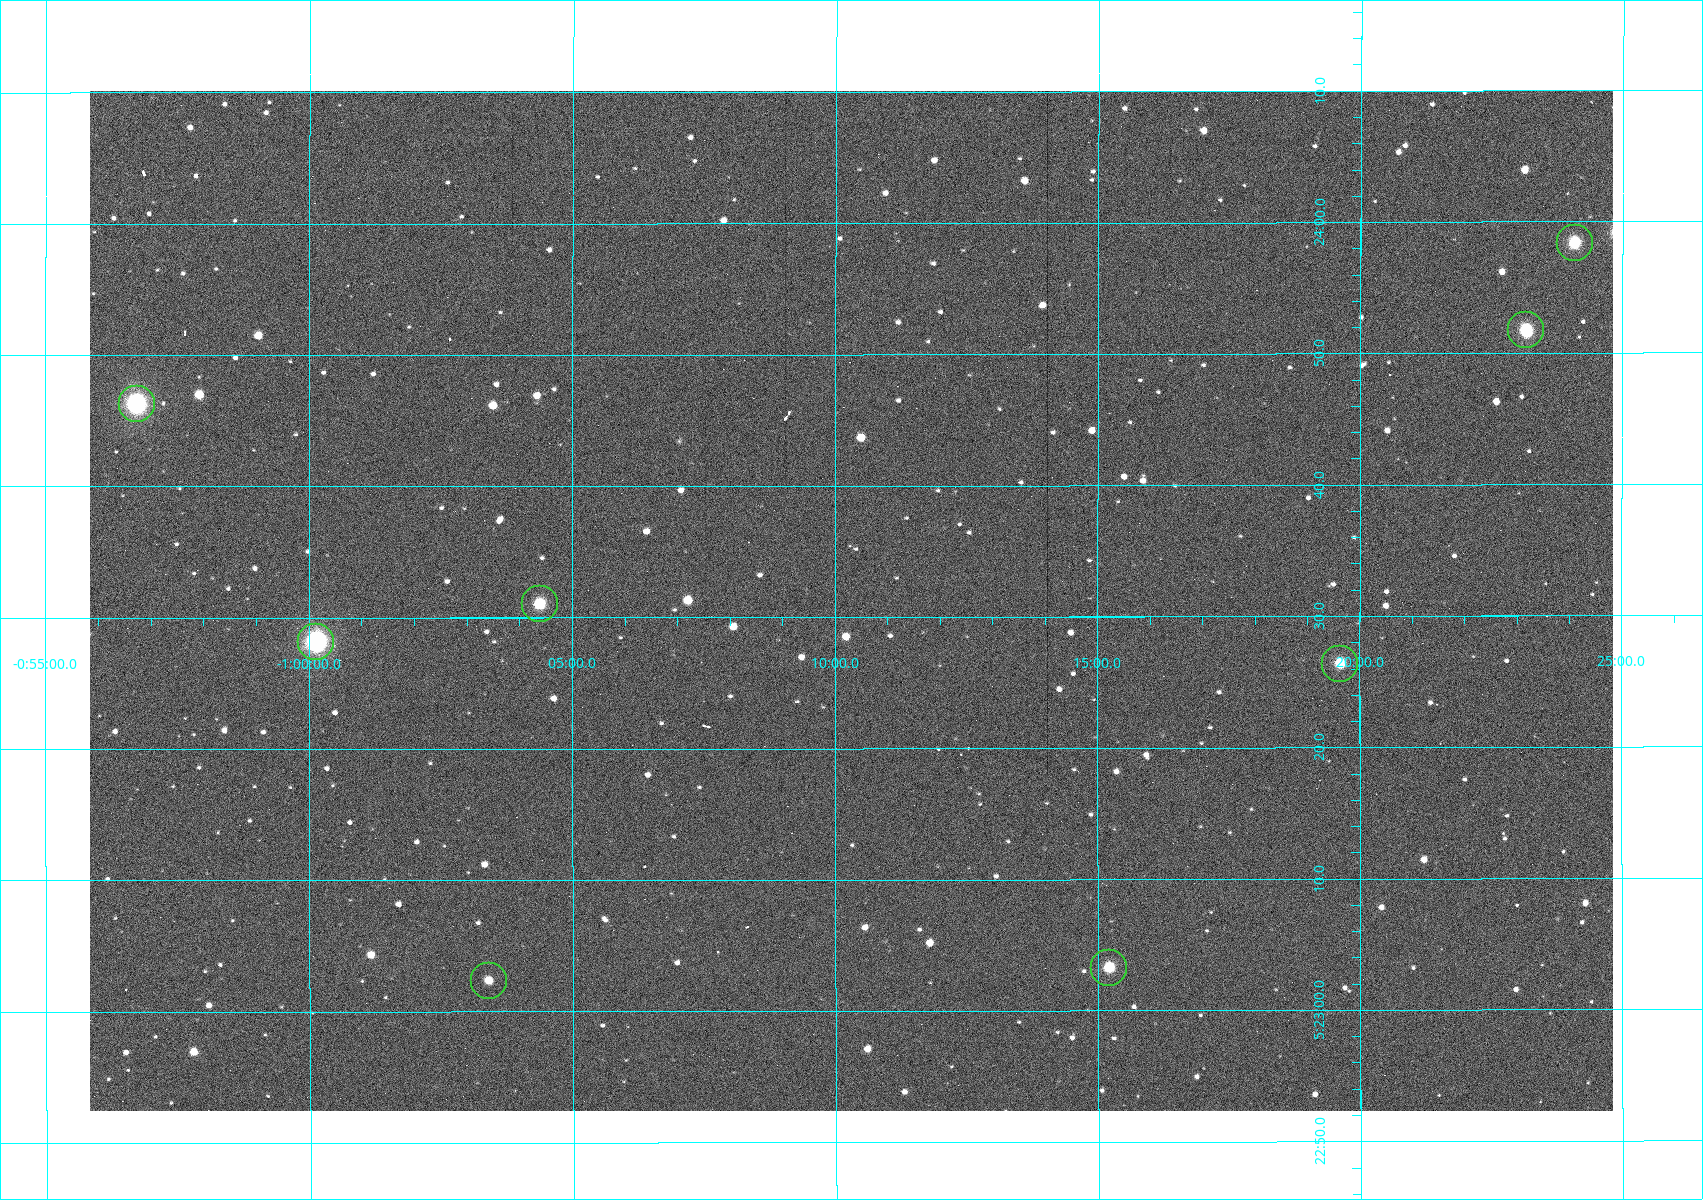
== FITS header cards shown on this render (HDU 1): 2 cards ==
NAXIS1  =                 1523
NAXIS2  =                 1020

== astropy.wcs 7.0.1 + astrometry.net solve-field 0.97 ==
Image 1523 x 1020 px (HDU 1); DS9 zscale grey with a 90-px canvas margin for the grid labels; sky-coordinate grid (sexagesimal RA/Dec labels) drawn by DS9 from the SOLVED WCS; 8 Tycho-2 reference stars matched to detected sources circled (green)
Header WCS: RA---TAN/DEC--TAN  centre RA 05:23:31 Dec -01:10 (80.88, -1.17 deg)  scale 1.14 arcsec/px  FOV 29.0' x 19.4'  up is +90 deg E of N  parity flipped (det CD > 0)
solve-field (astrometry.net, Tycho-2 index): VERIFIED the header's WCS against the Tycho-2 star catalogue (8 matches, 0 conflicts) and refined it, rather than solving blind
Solved WCS: RA---TAN-SIP/DEC--TAN-SIP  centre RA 05:23:31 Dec -01:10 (80.88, -1.17 deg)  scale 1.14 arcsec/px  FOV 29.0' x 19.4'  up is +90 deg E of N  parity flipped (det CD > 0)
The solver's refit moves the header's centre by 1.1 arcsec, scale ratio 1.001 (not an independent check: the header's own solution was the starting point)
Tycho-2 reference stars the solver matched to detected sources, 8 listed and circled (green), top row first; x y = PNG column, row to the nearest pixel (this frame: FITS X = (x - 90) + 1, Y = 1020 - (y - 93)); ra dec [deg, ICRS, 3 dp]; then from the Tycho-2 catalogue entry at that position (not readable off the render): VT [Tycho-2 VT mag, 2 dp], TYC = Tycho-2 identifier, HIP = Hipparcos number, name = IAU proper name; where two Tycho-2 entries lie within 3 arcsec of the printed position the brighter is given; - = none
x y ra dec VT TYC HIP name
1575 245 80.993 -1.402 10.12 4753-1097-1 - -
1526 332 80.966 -1.386 10.33 4753-1182-1 - -
137 406 80.943 -0.946 8.91 4753-387-1 - -
540 606 80.879 -1.073 10.48 4753-1534-1 - -
316 644 80.867 -1.002 7.84 4753-1205-1 25199 -
1340 666 80.860 -1.327 11.24 4753-1591-1 - -
1109 970 80.764 -1.254 10.69 4753-1358-1 - -
489 983 80.760 -1.057 11.82 4753-1463-1 - -